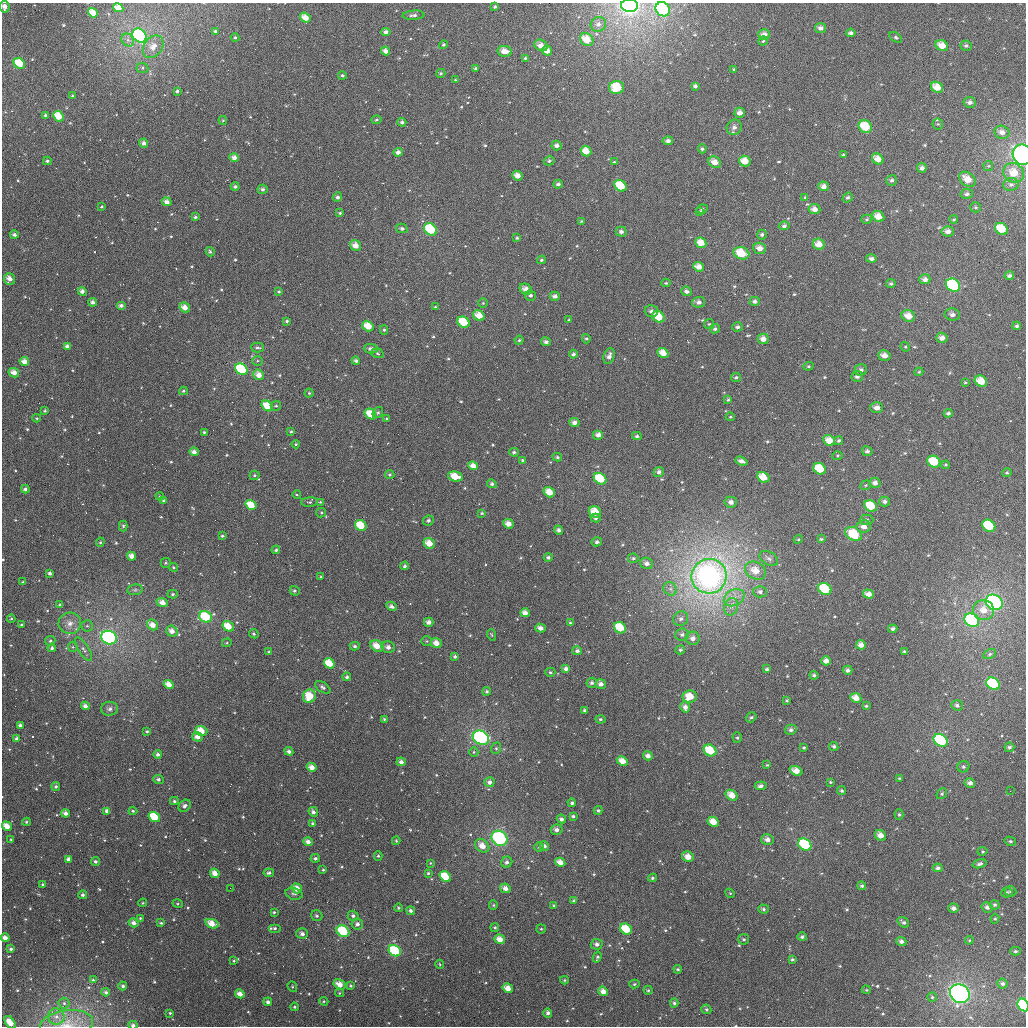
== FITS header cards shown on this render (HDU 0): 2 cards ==
NAXIS1  =                 1024
NAXIS2  =                 1024

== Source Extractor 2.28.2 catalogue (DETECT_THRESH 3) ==
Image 1024 x 1024 px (HDU 0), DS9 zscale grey, 1 PNG px = 1 image px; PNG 1028 x 1028 px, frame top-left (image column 1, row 1024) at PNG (2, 3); each listed source drawn as its Kron ellipse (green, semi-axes under 4 px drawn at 4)
Background 2390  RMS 59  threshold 177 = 3 sigma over >= 5 px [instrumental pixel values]
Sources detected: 653; of the 653, the 500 brightest by FLUX_AUTO listed and drawn (153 fainter detections omitted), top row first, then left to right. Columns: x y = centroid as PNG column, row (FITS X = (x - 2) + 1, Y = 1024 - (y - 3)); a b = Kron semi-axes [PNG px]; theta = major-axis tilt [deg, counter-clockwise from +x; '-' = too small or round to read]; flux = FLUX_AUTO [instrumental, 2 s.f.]
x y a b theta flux
630 6 8 6 -5 1.1e+06
5 7 6 5 - 2.6e+04
495 7 4 4 - 7.4e+03
118 8 5 4 - 4.4e+04
663 9 8 6 -36 2.2e+05
93 13 5 4 - 5.3e+04
413 15 11 4 4 1.3e+04
305 18 6 4 -36 4.3e+04
598 24 8 7 - 1.7e+04
820 28 5 5 - 1.8e+04
215 31 4 4 - 8.2e+03
386 32 4 4 - 1.5e+04
851 33 5 4 - 1.2e+04
764 35 6 5 - 2.3e+04
139 36 8 6 -42 1.0e+06
235 37 4 3 - 5.4e+03
896 37 7 4 -31 7.2e+03
128 40 7 5 -47 1.3e+04
587 40 7 6 - 6.1e+04
763 41 5 4 - 6.4e+03
443 45 4 4 - 7.3e+03
541 45 7 5 -32 3.2e+04
942 45 6 5 - 4.7e+04
966 46 5 5 - 8.3e+03
153 47 12 9 54 4.1e+04
386 51 4 4 - 2.3e+04
505 51 7 5 -8 3.7e+04
547 51 5 4 - 3.3e+04
525 58 4 4 - 6.3e+03
19 63 6 5 - 1.0e+05
142 68 6 5 - 7.6e+03
476 68 4 3 - 8.2e+03
734 69 3 3 - 4.7e+03
441 73 4 4 - 6.0e+03
342 75 4 4 - 7.4e+03
455 80 3 3 - 4.6e+03
695 86 4 4 - 1.0e+04
937 87 6 5 - 5.6e+04
617 88 7 6 - 1.3e+05
177 91 4 4 - 8.0e+03
72 96 3 3 - 4.8e+03
970 102 6 5 - 1.5e+04
740 113 5 5 - 2.3e+04
45 115 3 3 - 6.4e+03
58 116 5 4 - 7.4e+04
223 120 4 3 - 5.0e+03
376 120 5 4 - 6.4e+03
402 122 4 4 - 1.2e+04
938 124 5 5 - 6.4e+03
865 126 7 6 - 9.7e+04
734 127 8 7 - 1.9e+04
1002 132 7 6 - 2.6e+04
668 141 5 4 - 1.5e+04
144 143 4 4 - 1.6e+04
557 145 5 5 - 1.7e+04
702 149 4 4 - 7.6e+03
586 151 6 5 - 5.3e+04
398 152 4 4 - 1.9e+04
843 155 4 3 - 5.3e+03
1022 155 10 9 - 6.4e+05
234 158 4 4 - 2.3e+04
878 159 6 5 - 4.0e+04
47 161 4 3 - 8.8e+03
549 161 5 4 - 8.1e+03
745 161 6 5 - 5.1e+04
614 162 4 4 - 5.2e+03
715 162 6 5 - 3.8e+04
988 166 5 5 - 5.0e+03
922 168 5 5 - 1.5e+04
1014 173 11 9 -32 6.5e+04
517 176 5 4 - 2.7e+04
967 179 9 6 -37 5.6e+04
891 180 6 5 - 1.0e+04
558 184 5 4 - 1.1e+04
1011 184 8 6 12 1.3e+04
621 186 6 5 - 1.1e+05
824 186 5 5 - 2.0e+04
235 187 4 4 - 1.0e+04
263 189 5 5 - 1.1e+04
967 194 6 5 - 1.1e+04
337 197 5 4 - 1.2e+04
805 197 4 4 - 4.6e+03
848 197 5 4 - 8.3e+03
167 202 5 4 - 2.2e+04
102 207 3 3 - 5.5e+03
976 207 5 5 - 6.3e+03
702 209 6 4 8 7.6e+03
814 209 6 5 - 2.5e+04
700 212 4 3 - 4.8e+03
340 213 4 3 - 6.2e+03
878 216 6 5 - 4.3e+04
195 217 4 3 - 7.5e+03
867 219 5 4 - 6.4e+03
954 219 4 3 - 4.5e+03
581 221 4 3 - 4.8e+03
784 226 5 4 - 1.1e+04
402 228 6 4 -13 1.1e+04
430 229 7 5 -41 1.9e+05
1001 229 7 5 -32 8.9e+04
948 231 6 5 - 2.4e+04
621 232 5 5 - 1.4e+04
14 235 4 4 - 1.2e+04
762 235 5 5 - 8.3e+03
517 238 4 4 - 6.8e+03
701 243 5 5 - 5.0e+04
819 244 6 5 - 4.1e+04
355 246 6 5 - 3.7e+04
760 248 6 5 - 2.9e+04
210 252 5 4 - 7.2e+03
741 253 8 6 -19 9.7e+04
871 259 5 4 - 1.3e+04
541 260 4 3 - 6.6e+03
699 267 5 4 - 3.3e+04
1009 276 5 4 - 1.2e+04
9 279 6 5 - 3.0e+04
925 279 5 5 - 1.8e+04
666 283 4 4 - 4.8e+03
891 284 4 4 - 7.7e+03
953 285 7 6 - 2.7e+05
526 289 6 5 - 2.9e+04
82 291 4 4 - 1.7e+04
279 291 4 4 - 5.4e+03
686 291 6 4 -23 1.3e+04
530 295 5 5 - 1.2e+04
555 296 5 4 - 1.6e+04
755 301 5 4 - 1.2e+04
93 302 4 4 - 1.5e+04
699 302 6 5 - 1.7e+04
483 303 5 5 - 5.4e+03
121 306 5 4 - 1.6e+04
185 307 5 4 - 3.5e+04
435 307 3 3 - 5.8e+03
651 311 6 5 - 1.5e+04
952 314 8 6 -8 1.7e+04
479 315 6 5 - 5.2e+04
908 316 7 5 -25 4.2e+04
658 317 6 5 - 7.6e+04
569 320 3 3 - 4.7e+03
287 321 4 3 - 5.0e+03
464 322 6 5 - 1.2e+05
709 324 5 5 - 6.2e+03
368 326 6 5 - 6.3e+04
1017 326 4 3 - 7.8e+03
738 327 5 4 - 1.0e+04
715 329 5 4 - 9.7e+03
384 330 5 4 - 7.3e+03
942 338 6 5 - 2.5e+04
586 339 4 4 - 6.8e+03
763 339 5 5 - 2.7e+04
519 340 4 4 - 6.1e+03
546 342 5 4 - 1.3e+04
67 346 4 4 - 1.6e+04
905 347 5 4 - 5.1e+03
257 348 6 5 - 8.8e+03
371 349 7 4 -2 1.4e+04
377 353 6 4 -19 5.9e+03
663 353 6 4 -40 4.6e+04
573 354 4 4 - 9.5e+03
884 355 6 5 - 3.0e+04
609 356 8 5 69 2.0e+04
257 361 5 5 - 5.9e+03
356 361 4 3 - 9.3e+03
24 362 5 4 - 3.4e+04
808 366 5 4 - 6.0e+03
241 369 7 5 -37 2.7e+05
861 370 6 5 - 1.4e+04
919 372 4 4 - 4.9e+03
14 373 5 4 - 2.8e+04
259 375 6 5 - 3.5e+04
857 376 5 5 - 1.3e+04
736 377 5 4 - 7.7e+03
981 381 6 5 - 5.7e+04
965 382 4 4 - 4.7e+03
183 391 4 3 - 6.5e+03
309 393 4 4 - 5.5e+03
728 400 4 3 - 6.3e+03
267 406 6 5 - 7.0e+04
276 406 5 5 - 6.3e+03
877 408 6 5 - 1.9e+04
45 411 3 3 - 5.6e+03
378 412 6 5 - 7.2e+03
948 413 4 3 - 8.9e+03
370 414 6 5 - 7.6e+04
730 417 4 4 - 4.9e+03
37 418 4 3 - 4.6e+03
386 419 4 3 - 5.1e+03
574 422 5 4 - 1.9e+04
204 432 3 3 - 5.9e+03
291 432 4 3 - 5.4e+03
598 435 5 5 - 2.3e+04
637 436 5 4 - 8.5e+03
829 440 6 5 - 4.8e+04
839 441 4 3 - 7.9e+03
296 444 4 3 - 5.0e+03
867 451 5 5 - 1.1e+04
194 452 4 4 - 1.9e+04
514 452 5 4 - 7.9e+03
838 456 5 4 - 4.6e+03
557 457 5 4 - 7.3e+03
522 460 4 3 - 5.6e+03
741 461 6 4 -18 1.7e+04
934 462 7 5 -27 1.1e+05
945 465 4 3 - 4.6e+03
473 466 5 4 - 3.5e+04
820 469 6 5 - 1.4e+05
659 472 5 5 - 1.5e+04
1007 473 4 4 - 5.6e+03
254 475 5 5 - 6.8e+03
390 475 5 4 - 6.7e+03
455 477 7 5 -15 7.1e+04
763 477 6 5 - 6.4e+04
600 479 7 5 -35 1.8e+05
875 483 5 5 - 1.9e+04
492 484 5 4 - 9.7e+03
865 485 5 4 - 5.8e+03
25 489 4 4 - 1.1e+04
549 492 6 5 - 5.1e+04
297 495 4 3 - 4.5e+03
160 496 4 4 - 4.9e+03
163 500 4 3 - 5.1e+03
884 501 5 5 - 1.3e+04
310 502 8 4 3 7.3e+03
320 502 3 3 - 5.0e+03
731 502 6 5 - 2.1e+04
251 505 6 4 -34 8.0e+04
871 506 7 5 -34 9.7e+04
595 512 6 5 - 6.9e+04
321 513 5 4 - 5.4e+03
482 513 4 3 - 5.9e+03
596 518 5 4 - 9.9e+03
428 520 5 5 - 1.1e+04
867 520 7 5 0 9.2e+03
508 524 5 4 - 3.2e+04
361 525 6 5 - 9.6e+04
123 526 5 4 - 6.8e+03
864 526 7 6 - 2.6e+04
989 526 7 5 -35 2.0e+05
559 530 4 4 - 1.2e+04
854 534 9 6 -30 1.3e+05
222 536 3 3 - 7.1e+03
798 539 4 4 - 5.0e+03
821 539 4 3 - 5.6e+03
100 542 5 4 - 5.5e+03
597 542 5 4 - 8.8e+03
429 543 6 5 - 5.2e+04
276 550 4 4 - 8.3e+03
132 556 5 4 - 2.9e+04
548 557 4 4 - 8.3e+03
633 558 5 5 - 8.0e+03
769 558 10 6 -30 1.6e+04
166 563 5 5 - 6.4e+03
647 563 6 5 - 1.9e+04
405 566 4 4 - 8.7e+03
174 567 4 4 - 5.7e+03
755 571 11 8 -29 5.8e+04
50 573 4 3 - 1.2e+04
709 576 17 17 - 2.1e+06
321 577 4 3 - 5.2e+03
23 582 4 4 - 5.5e+03
670 589 7 6 - 1.5e+04
825 589 7 5 -35 1.6e+05
135 590 7 5 8 9.0e+03
295 591 5 4 - 7.5e+03
760 592 6 6 - 1.2e+04
173 594 5 4 - 7.4e+03
868 594 5 4 - 2.8e+04
734 598 11 8 27 3.4e+04
994 602 9 7 -29 6.3e+05
162 603 6 4 -23 3.2e+04
60 605 4 4 - 7.3e+03
391 606 5 4 - 1.3e+04
731 607 9 7 75 2.0e+04
983 610 10 10 - 5.1e+04
525 613 5 4 - 2.7e+04
205 617 6 5 - 1.9e+05
11 619 4 4 - 4.6e+03
681 619 8 7 - 1.9e+04
972 620 8 6 -34 7.2e+05
429 622 5 4 - 2.2e+04
70 623 11 10 - 3.7e+04
570 623 4 3 - 5.8e+03
21 625 3 3 - 6.2e+03
152 625 6 5 - 3.4e+04
87 626 6 6 - 8.4e+03
228 626 6 5 - 7.1e+04
540 628 5 4 - 2.4e+04
620 628 6 5 - 9.8e+04
893 629 4 4 - 1.1e+04
172 631 6 5 - 2.8e+04
254 634 5 4 - 6.6e+03
682 634 7 6 - 1.4e+04
492 635 6 4 -71 4.6e+03
109 638 8 6 -22 8.4e+05
693 638 7 6 - 2.2e+04
50 641 5 5 - 8.6e+03
427 641 5 5 - 6.3e+03
227 643 5 4 - 4.5e+03
436 643 5 5 - 3.2e+04
861 645 5 4 - 2.6e+04
355 646 5 4 - 8.6e+03
377 646 7 5 -34 5.5e+04
73 647 5 5 - 5.4e+03
388 647 7 5 -14 2.0e+04
52 648 4 4 - 1.1e+04
83 649 13 5 -57 1.6e+04
680 650 5 4 - 7.7e+03
577 651 5 4 - 1.2e+04
905 651 4 4 - 7.7e+03
269 652 3 3 - 5.3e+03
990 654 7 4 28 7.2e+03
455 656 4 4 - 8.8e+03
826 661 4 4 - 2.5e+04
329 663 6 4 -33 8.0e+04
566 669 4 4 - 1.5e+04
767 669 4 3 - 8.3e+03
848 670 5 4 - 1.2e+04
550 672 5 4 - 7.0e+03
814 675 4 4 - 9.2e+03
347 677 4 4 - 9.1e+03
592 683 5 5 - 1.1e+04
169 684 5 4 - 3.7e+04
601 684 5 4 - 1.9e+04
993 684 7 5 -33 3.2e+05
323 687 9 5 -35 1.1e+04
487 691 4 4 - 6.9e+03
309 696 7 6 - 8.7e+04
690 697 7 6 - 6.6e+04
856 698 5 4 - 3.8e+04
787 700 3 3 - 4.9e+03
957 705 6 5 - 1.0e+04
85 706 4 4 - 2.0e+04
866 706 3 3 - 5.4e+03
685 707 5 5 - 2.0e+04
110 709 8 7 - 1.3e+04
584 710 4 3 - 6.0e+03
751 717 5 4 - 7.7e+03
384 719 3 3 - 5.3e+03
600 719 5 4 - 6.8e+03
20 725 4 3 - 1.3e+04
791 730 6 5 - 1.3e+04
147 731 4 4 - 6.1e+03
201 731 6 5 - 6.8e+04
198 737 5 4 - 2.7e+04
481 738 8 6 -27 5.0e+05
737 738 5 4 - 7.0e+03
17 739 4 3 - 1.6e+04
941 740 7 5 -35 4.5e+05
834 746 5 4 - 8.6e+03
1009 747 5 4 - 8.6e+03
496 748 6 5 - 6.4e+03
804 748 3 3 - 5.2e+03
710 750 7 5 -34 1.2e+05
289 751 4 4 - 1.3e+04
474 752 5 4 - 6.2e+03
158 754 4 4 - 1.4e+04
648 756 5 4 - 2.0e+04
622 761 6 4 -26 4.2e+04
401 762 4 4 - 1.6e+04
767 765 4 4 - 4.7e+03
312 767 5 4 - 3.1e+04
963 767 6 5 - 8.8e+03
796 771 7 4 -22 4.2e+04
899 778 4 3 - 4.8e+03
158 780 5 4 - 1.2e+04
489 782 5 5 - 1.7e+04
830 782 3 3 - 4.5e+03
970 783 5 4 - 1.8e+04
761 786 6 4 7 1.3e+04
56 787 4 4 - 9.2e+03
842 791 5 4 - 7.9e+03
1010 791 2 2 - 5.4e+03
942 794 6 4 49 6.9e+03
732 795 6 5 - 4.4e+04
174 801 4 3 - 8.1e+03
572 803 4 3 - 9.3e+03
185 806 7 5 41 1.5e+04
598 810 4 4 - 7.6e+03
107 811 4 4 - 1.7e+04
133 811 4 4 - 6.6e+03
313 812 5 4 - 1.4e+04
65 813 4 4 - 1.9e+04
899 815 5 4 - 6.5e+03
573 816 3 3 - 7.0e+03
154 817 6 4 -34 1.2e+05
561 819 4 4 - 1.3e+04
26 822 4 3 - 6.7e+03
713 822 6 4 -29 5.2e+04
313 823 4 4 - 8.2e+03
7 826 5 4 - 4.9e+04
557 830 6 5 - 1.9e+04
880 835 6 5 - 3.1e+04
499 838 8 7 - 4.6e+05
11 839 4 3 - 5.2e+03
767 840 6 5 - 2.2e+04
396 841 4 3 - 5.1e+03
1010 841 5 4 - 6.3e+03
308 842 5 4 - 2.1e+04
805 844 7 5 -35 3.0e+05
482 846 8 6 -39 4.3e+04
544 846 4 4 - 1.2e+04
539 847 5 5 - 6.5e+03
982 851 5 4 - 5.3e+03
378 856 5 4 - 6.2e+03
688 857 6 5 - 3.6e+04
315 858 5 4 - 1.1e+04
69 859 4 4 - 2.3e+04
95 861 4 4 - 1.1e+04
507 862 6 5 - 1.4e+04
560 862 5 4 - 3.4e+04
430 863 4 4 - 4.8e+03
980 864 7 4 17 1.0e+04
938 868 5 4 - 9.9e+03
323 870 4 3 - 4.8e+03
215 873 5 4 - 3.3e+04
269 873 5 4 - 9.1e+03
428 873 4 3 - 5.9e+03
445 877 6 5 - 1.3e+05
652 878 4 4 - 7.4e+03
42 884 4 3 - 4.7e+03
862 886 4 4 - 7.9e+03
230 888 2 2 - 5.0e+03
297 888 5 4 - 4.0e+04
505 888 5 4 - 2.3e+04
1010 891 6 5 - 6.2e+03
730 893 5 4 - 4.8e+03
1007 893 5 5 - 7.5e+03
294 894 9 6 -13 9.5e+03
83 895 4 4 - 1.1e+04
574 901 4 3 - 9.9e+03
143 903 4 3 - 4.5e+03
178 904 5 4 - 4.8e+03
493 905 5 4 - 5.3e+03
554 905 4 3 - 6.0e+03
995 905 5 4 - 7.5e+03
987 907 6 5 - 1.5e+04
398 908 4 4 - 5.2e+03
953 908 5 4 - 1.6e+04
764 909 5 4 - 8.2e+03
411 911 4 4 - 1.2e+04
274 912 4 4 - 7.0e+03
317 916 6 5 - 8.8e+03
353 916 5 5 - 1.1e+04
140 918 4 4 - 5.9e+03
995 919 5 4 - 4.6e+03
903 922 6 4 -38 1.0e+04
134 923 5 4 - 2.1e+04
161 923 4 3 - 6.3e+03
212 924 7 4 -18 5.5e+04
357 924 5 5 - 1.5e+04
495 927 4 4 - 6.1e+03
275 928 6 4 0 9.4e+03
541 929 4 4 - 5.3e+03
626 929 6 5 - 1.1e+05
343 931 7 5 -35 1.9e+05
302 934 6 5 - 1.7e+04
802 937 4 4 - 8.8e+03
5 938 4 4 - 2.6e+04
500 939 5 4 - 3.7e+04
744 939 5 5 - 7.5e+03
969 940 4 4 - 5.0e+03
901 941 5 4 - 1.3e+04
597 944 6 5 - 1.5e+04
11 949 3 3 - 1.0e+04
395 951 6 5 - 2.9e+05
1015 951 5 4 - 6.9e+03
597 957 6 4 62 7.2e+03
792 959 4 4 - 8.1e+03
234 961 4 3 - 5.3e+03
440 964 4 4 - 4.5e+03
678 969 4 3 - 6.1e+03
93 980 4 4 - 6.4e+03
564 980 4 3 - 5.3e+03
339 984 6 4 -29 3.8e+04
634 984 5 4 - 6.7e+03
1002 984 5 5 - 1.1e+04
123 986 4 4 - 1.1e+04
351 986 3 3 - 5.3e+03
292 987 5 4 - 5.2e+03
508 988 5 4 - 3.7e+04
648 990 4 4 - 6.2e+03
866 990 5 4 - 5.7e+03
603 991 5 4 - 2.8e+04
106 992 4 4 - 9.4e+03
339 993 4 4 - 4.6e+03
240 994 5 4 - 2.9e+04
960 994 10 9 - 9.3e+05
932 997 4 4 - 5.4e+03
324 1001 4 4 - 5.0e+03
268 1002 4 4 - 1.4e+04
64 1003 5 5 - 8.2e+03
674 1003 4 4 - 8.6e+03
1023 1005 7 5 -55 4.2e+05
294 1007 4 3 - 5.2e+03
706 1009 5 4 - 6.7e+03
170 1013 3 3 - 5.4e+03
548 1013 5 4 - 1.2e+04
56 1017 8 8 - 2.3e+04
10 1022 7 4 -55 5.6e+04
67 1024 27 13 7 7.5e+04
133 1025 4 3 - 1.3e+04
At the frame edge (FLAGS 8, measured only in part): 9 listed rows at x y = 630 6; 5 7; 663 9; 1022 155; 5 938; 1023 1005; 10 1022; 67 1024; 133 1025
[153 fainter detections neither listed nor drawn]

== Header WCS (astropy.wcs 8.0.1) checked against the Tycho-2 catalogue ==
Header WCS as astropy/WCSLIB reads it (applying the file's SIP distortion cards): RA---TAN-SIP/DEC--TAN-SIP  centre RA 01:18:35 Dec +32:59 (19.65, +32.98 deg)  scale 8.66 arcsec/px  FOV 147.8' x 147.9'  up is +179 deg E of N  parity flipped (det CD > 0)
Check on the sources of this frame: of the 60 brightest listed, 57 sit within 12.6 arcsec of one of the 180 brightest Tycho-2 stars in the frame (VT <= 11.33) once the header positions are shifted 4.30 arcsec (3.36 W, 2.69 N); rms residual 4.20 arcsec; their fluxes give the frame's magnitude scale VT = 22.10 - 2.5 log10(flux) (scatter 0.30 mag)
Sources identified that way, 280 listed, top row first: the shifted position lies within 12.6 arcsec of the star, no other Tycho-2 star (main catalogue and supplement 1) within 25.2 arcsec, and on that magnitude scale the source's flux lands within +1.5 / -3 mag of the star's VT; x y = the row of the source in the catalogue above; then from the Tycho-2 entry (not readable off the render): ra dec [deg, ICRS J2000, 3 dp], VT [Tycho-2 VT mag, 2 dp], TYC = Tycho-2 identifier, HIP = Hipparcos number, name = IAU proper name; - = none
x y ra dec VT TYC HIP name
630 6 19.350 +31.745 6.50 2291-1639-1 6025 -
5 7 21.119 +31.774 10.93 2292-1310-1 - -
495 7 19.732 +31.755 11.85 2291-34-1 - -
118 8 20.797 +31.774 10.60 2292-1304-1 - -
663 9 19.256 +31.753 8.25 2291-36-1 5989 -
93 13 20.868 +31.787 9.63 2292-1267-1 - -
305 18 20.267 +31.791 10.12 2292-1223-1 - -
820 28 18.810 +31.786 11.28 2291-70-1 - -
215 31 20.522 +31.827 11.66 2292-1159-1 - -
386 32 20.040 +31.822 11.23 2291-82-1 - -
851 33 18.724 +31.796 11.41 2291-78-1 - -
764 35 18.968 +31.806 10.95 2291-83-1 - -
139 36 20.735 +31.841 7.69 2292-1470-1 6453 -
235 37 20.466 +31.841 12.32 2292-1128-1 - -
587 40 19.469 +31.830 9.68 2291-93-1 - -
443 45 19.876 +31.849 12.22 2291-113-1 - -
541 45 19.600 +31.846 10.30 2291-114-1 - -
942 45 18.464 +31.819 10.17 2291-1627-1 - -
386 51 20.038 +31.868 11.20 2291-125-1 - -
547 51 19.581 +31.859 11.04 2291-115-1 - -
19 63 21.075 +31.910 9.13 2296-1181-1 - -
476 68 19.783 +31.905 11.88 2295-287-1 - -
455 80 19.841 +31.934 12.27 2295-246-1 - -
695 86 19.160 +31.935 11.71 2295-223-1 - -
937 87 18.473 +31.920 10.51 2295-229-1 - -
617 88 19.379 +31.943 9.77 2295-222-1 - -
970 102 18.380 +31.953 11.33 2295-194-1 - -
740 113 19.032 +31.996 11.02 2295-142-1 - -
58 116 20.963 +32.037 9.65 2296-1400-1 - -
865 126 18.673 +32.020 9.23 2295-94-1 - -
1002 132 18.286 +32.023 11.16 2295-63-1 - -
144 143 20.721 +32.099 11.31 2296-1555-1 - -
557 145 19.549 +32.086 11.48 2295-15-1 - -
586 151 19.464 +32.098 10.38 2295-6-1 - -
398 152 19.998 +32.110 11.39 2295-26-1 - -
234 158 20.463 +32.130 10.58 2296-1474-1 - -
878 159 18.635 +32.097 10.54 2295-45-1 - -
47 161 20.994 +32.144 11.49 2296-1437-1 - -
745 161 19.013 +32.112 10.50 2295-53-1 - -
715 162 19.098 +32.116 10.60 2295-75-1 - -
922 168 18.510 +32.115 11.08 2295-97-1 - -
1014 173 18.247 +32.120 10.16 2295-121-1 - -
967 179 18.378 +32.139 9.93 2295-150-1 - -
891 180 18.595 +32.147 11.73 2295-158-1 - -
558 184 19.542 +32.179 11.62 2295-179-1 - -
621 186 19.363 +32.180 9.55 2295-191-1 - -
824 186 18.787 +32.167 11.88 2295-186-1 - -
235 187 20.460 +32.200 12.14 2296-1281-1 - -
263 189 20.381 +32.205 12.64 2296-1259-1 - -
967 194 18.379 +32.174 11.41 2295-217-1 - -
337 197 20.168 +32.221 11.53 2295-258-1 - -
805 197 18.839 +32.194 12.39 2295-241-1 - -
167 202 20.653 +32.239 11.02 2296-1149-1 - -
976 207 18.353 +32.205 12.20 2295-273-1 - -
702 209 19.130 +32.229 12.32 2295-189-1 - -
814 209 18.811 +32.222 10.85 2295-196-1 - -
878 216 18.628 +32.235 10.13 2295-760-1 - -
195 217 20.571 +32.275 12.09 2296-1494-1 - -
954 219 18.415 +32.235 12.10 2295-729-1 - -
784 226 18.896 +32.265 11.72 2295-636-1 - -
402 228 19.983 +32.294 11.48 2295-574-1 - -
430 229 19.900 +32.295 8.63 2295-598-1 6209 -
1001 229 18.277 +32.256 9.60 2295-602-1 - -
948 231 18.430 +32.265 10.60 2295-575-1 - -
621 232 19.359 +32.289 11.32 2295-569-1 - -
14 235 21.085 +32.322 11.37 2296-1358-1 - -
762 235 18.958 +32.287 11.68 2295-556-1 - -
517 238 19.655 +32.310 12.09 2295-506-1 - -
701 243 19.131 +32.311 10.09 2295-446-1 - -
819 244 18.795 +32.306 10.22 2295-455-1 - -
355 246 20.114 +32.337 10.50 2295-429-1 - -
760 248 18.961 +32.321 11.91 2295-1559-1 - -
741 253 19.015 +32.334 9.28 2295-356-1 5911 -
871 259 18.644 +32.337 11.45 2295-330-1 - -
699 267 19.135 +32.369 10.74 2295-303-1 - -
1009 276 18.250 +32.366 11.49 2295-391-1 - -
9 279 21.097 +32.428 10.76 2296-973-1 - -
925 279 18.490 +32.382 11.64 2295-430-1 - -
891 284 18.587 +32.395 11.65 2295-443-1 - -
953 285 18.409 +32.395 8.59 2295-458-1 - -
526 289 19.625 +32.433 10.88 2295-504-1 - -
686 291 19.168 +32.429 11.83 2295-513-1 - -
530 295 19.613 +32.448 11.68 2295-560-1 - -
555 296 19.543 +32.449 11.43 2295-566-1 - -
755 301 18.974 +32.448 12.04 2295-606-1 - -
93 302 20.860 +32.483 11.64 2296-747-1 - -
699 302 19.133 +32.454 11.04 2295-628-1 - -
483 303 19.748 +32.469 12.30 2295-643-1 - -
121 306 20.780 +32.490 11.63 2296-742-1 - -
185 307 20.598 +32.493 11.02 2296-729-1 - -
651 311 19.267 +32.479 12.15 2295-703-1 - -
952 314 18.408 +32.465 11.36 2295-695-1 - -
479 315 19.758 +32.500 10.51 2295-727-1 - -
908 316 18.533 +32.472 10.37 2295-688-1 - -
658 317 19.246 +32.492 9.51 2295-725-1 5986 -
569 320 19.502 +32.504 11.90 2295-734-1 - -
464 322 19.801 +32.517 9.49 2295-739-1 - -
368 326 20.074 +32.530 9.74 2295-712-1 - -
738 327 19.020 +32.511 12.02 2295-749-1 - -
942 338 18.436 +32.522 10.84 2295-656-1 - -
586 339 19.451 +32.548 11.75 2295-649-1 - -
763 339 18.946 +32.538 10.61 2295-661-1 - -
546 342 19.566 +32.559 12.02 2295-634-1 - -
67 346 20.932 +32.590 11.35 2296-807-1 - -
257 348 20.390 +32.586 12.47 2296-812-1 - -
371 349 20.063 +32.584 11.63 2295-592-1 - -
663 353 19.230 +32.579 10.79 2295-562-1 - -
573 354 19.486 +32.587 11.84 2295-557-1 - -
884 355 18.598 +32.570 10.91 2295-555-1 - -
609 356 19.385 +32.591 11.41 2295-528-1 - -
356 361 20.107 +32.614 12.18 2295-516-1 - -
24 362 21.054 +32.627 10.54 2296-926-1 - -
808 366 18.815 +32.600 12.29 2295-484-1 - -
861 370 18.665 +32.605 11.78 2295-469-1 - -
14 373 21.083 +32.654 10.97 2296-1018-1 - -
259 375 20.384 +32.653 10.98 2296-999-1 - -
857 376 18.674 +32.621 12.07 2295-436-1 - -
736 377 19.020 +32.632 12.26 2295-418-1 - -
981 381 18.320 +32.623 9.98 2295-1540-1 - -
267 406 20.357 +32.727 9.65 2296-967-1 - -
45 411 20.995 +32.745 12.41 2296-873-1 - -
370 414 20.062 +32.742 9.80 2295-573-1 - -
386 419 20.017 +32.752 12.46 2295-614-1 - -
574 422 19.478 +32.751 11.55 2295-667-1 - -
637 436 19.299 +32.780 11.81 2295-596-1 - -
829 440 18.747 +32.778 10.55 2295-701-1 - -
867 451 18.639 +32.800 11.59 2295-563-1 - -
194 452 20.566 +32.840 11.52 2296-932-1 - -
514 452 19.650 +32.826 12.31 2295-510-1 - -
557 457 19.525 +32.836 11.81 2295-417-1 - -
741 461 19.000 +32.832 11.88 2295-374-1 - -
934 462 18.447 +32.821 9.81 2295-363-1 - -
945 465 18.414 +32.826 11.86 2295-1498-1 - -
473 466 19.765 +32.862 10.94 2295-1458-1 - -
820 469 18.772 +32.847 10.07 2295-1441-1 - -
659 472 19.233 +32.865 11.46 2295-1410-1 - -
390 475 20.005 +32.886 11.99 2295-1401-1 - -
455 477 19.817 +32.889 10.88 2295-1374-1 - -
763 477 18.933 +32.871 10.20 2295-1558-1 - -
600 479 19.401 +32.886 9.31 2295-1368-1 - -
875 483 18.614 +32.876 11.46 2295-1354-1 - -
25 489 21.048 +32.934 11.52 2296-908-1 - -
549 492 19.546 +32.921 10.36 2295-1234-1 - -
884 501 18.585 +32.920 11.72 2295-1206-1 - -
320 502 20.203 +32.955 12.57 2295-1171-1 - -
731 502 19.025 +32.933 11.10 2295-1175-1 - -
251 505 20.400 +32.966 9.80 2296-796-1 - -
871 506 18.623 +32.933 9.81 2295-1158-1 - -
595 512 19.413 +32.966 10.89 2295-1107-1 - -
482 513 19.739 +32.974 12.66 2295-1099-1 - -
596 518 19.412 +32.980 12.33 2295-1048-1 - -
428 520 19.891 +32.995 11.55 2295-1012-1 - -
867 520 18.634 +32.965 11.94 2295-1049-1 - -
508 524 19.661 +32.999 10.64 2295-1037-1 - -
361 525 20.083 +33.011 9.90 2295-1000-1 - -
864 526 18.642 +32.982 11.18 2295-1039-1 - -
989 526 18.282 +32.970 9.48 2295-1020-1 - -
854 534 18.668 +33.001 9.11 2295-989-1 - -
222 536 20.482 +33.041 12.50 2296-502-1 - -
821 539 18.763 +33.015 11.97 2295-1022-1 - -
597 542 19.406 +33.037 11.77 2295-1060-1 - -
429 543 19.887 +33.050 10.35 2295-1046-1 - -
132 556 20.741 +33.093 11.27 2296-364-1 - -
647 563 19.261 +33.086 11.39 2295-1187-1 - -
755 571 18.947 +33.097 10.49 2295-1246-1 - -
50 573 20.975 +33.136 11.66 2296-234-1 - -
709 576 19.079 +33.115 6.16 2295-1555-1 5936 -
321 577 20.196 +33.135 12.14 2295-1287-1 - -
825 589 18.746 +33.136 8.99 2295-1356-1 - -
295 591 20.272 +33.170 12.10 2296-113-1 - -
868 594 18.621 +33.144 11.44 2295-1381-1 - -
994 602 18.260 +33.155 7.49 2295-1531-1 5682 -
162 603 20.650 +33.204 10.67 2296-32-1 - -
983 610 18.290 +33.173 11.19 2295-1483-1 - -
525 613 19.607 +33.212 11.16 2295-1487-1 - -
205 617 20.525 +33.237 8.87 2296-65-1 - -
972 620 18.321 +33.199 8.53 2295-1444-1 - -
429 622 19.884 +33.239 11.29 2295-1431-1 - -
152 625 20.678 +33.258 10.54 2296-119-1 - -
228 626 20.460 +33.259 9.94 2296-115-1 - -
540 628 19.561 +33.248 11.30 2295-1377-1 - -
620 628 19.332 +33.243 9.45 2295-1375-1 - -
893 629 18.548 +33.225 12.18 2295-1388-1 - -
172 631 20.622 +33.272 11.35 2296-164-1 - -
254 634 20.387 +33.275 12.00 2296-169-1 - -
109 638 20.800 +33.290 7.81 2296-215-1 6467 -
693 638 19.123 +33.263 11.53 2295-1313-1 - -
50 641 20.972 +33.298 12.92 2296-239-1 - -
427 641 19.890 +33.285 12.59 2295-1288-1 - -
436 643 19.861 +33.290 10.34 2295-1268-1 - -
861 645 18.638 +33.267 11.43 2295-1272-1 - -
377 646 20.031 +33.300 10.58 2295-1212-1 - -
52 648 20.967 +33.316 11.83 2296-254-1 - -
577 651 19.454 +33.300 11.62 2295-1248-1 - -
455 656 19.807 +33.321 11.98 2295-1169-1 - -
826 661 18.737 +33.308 11.35 2295-1157-1 - -
566 669 19.486 +33.344 11.78 2295-1080-1 - -
848 670 18.675 +33.329 11.49 2295-1082-1 - -
169 684 20.629 +33.400 10.53 2296-542-1 - -
601 684 19.385 +33.379 11.68 2295-999-1 - -
993 684 18.253 +33.350 8.65 2295-1026-1 - -
690 697 19.126 +33.403 10.65 2295-1141-1 - -
856 698 18.648 +33.395 10.63 2295-1152-1 - -
957 705 18.356 +33.404 11.82 2295-1297-1 - -
85 706 20.869 +33.454 11.47 2296-80-1 - -
685 707 19.140 +33.428 11.47 2295-1364-1 - -
584 710 19.430 +33.443 12.12 2295-1455-1 - -
20 725 21.056 +33.503 11.76 2296-525-1 - -
201 731 20.533 +33.511 10.34 2296-493-1 6392 -
198 737 20.545 +33.525 10.92 2296-459-1 - -
481 738 19.726 +33.516 7.62 2295-784-1 6145 -
17 739 21.065 +33.535 11.80 2296-445-1 - -
941 740 18.399 +33.491 8.58 2295-790-1 5725 -
710 750 19.063 +33.532 9.25 2295-801-1 - -
158 754 20.658 +33.569 12.14 2296-319-1 - -
648 756 19.242 +33.549 10.95 2295-812-1 - -
622 761 19.316 +33.563 10.84 2295-962-1 - -
401 762 19.955 +33.577 11.31 2295-963-1 - -
312 767 20.213 +33.594 11.23 2295-956-1 - -
963 767 18.332 +33.551 12.08 2295-970-1 - -
796 771 18.814 +33.575 10.33 2295-953-1 - -
489 782 19.699 +33.621 11.42 2295-908-1 - -
970 783 18.311 +33.590 11.61 2295-918-1 - -
761 786 18.915 +33.613 12.37 2295-898-1 - -
842 791 18.681 +33.618 11.97 2295-873-1 - -
732 795 18.998 +33.638 10.46 2295-851-1 - -
185 806 20.581 +33.693 11.81 2296-603-1 - -
598 810 19.383 +33.683 12.81 2295-859-1 - -
107 811 20.803 +33.707 11.22 2296-599-1 - -
313 812 20.206 +33.702 11.90 2295-874-1 - -
65 813 20.923 +33.713 11.81 2296-592-1 - -
154 817 20.665 +33.720 9.73 2296-581-1 - -
561 819 19.488 +33.706 11.80 2295-894-1 - -
713 822 19.048 +33.703 10.50 2295-903-1 - -
7 826 21.091 +33.746 10.29 2296-564-1 - -
880 835 18.564 +33.724 10.75 2295-952-1 - -
499 838 19.665 +33.757 7.64 2299-101-1 6127 -
767 840 18.890 +33.742 11.33 2295-972-1 - -
1010 841 18.188 +33.726 12.62 2295-973-1 - -
308 842 20.220 +33.773 11.19 2299-97-1 - -
805 844 18.781 +33.752 8.71 2299-98-1 - -
378 856 20.017 +33.804 12.37 2299-78-1 - -
688 857 19.119 +33.789 10.84 2299-827-1 - -
315 858 20.199 +33.813 11.60 2299-71-1 - -
69 859 20.912 +33.824 11.80 2300-62-1 - -
95 861 20.835 +33.828 12.19 2300-69-1 - -
560 862 19.489 +33.811 11.29 2299-69-1 - -
938 868 18.397 +33.797 11.57 2299-60-1 - -
215 873 20.488 +33.853 10.62 2300-122-1 - -
445 877 19.820 +33.852 9.57 2299-11-1 - -
297 888 20.249 +33.887 10.47 2299-55-1 - -
505 888 19.646 +33.876 11.25 2299-53-1 - -
574 901 19.446 +33.902 12.03 2299-527-1 - -
995 905 18.228 +33.880 11.92 2299-443-1 - -
987 907 18.248 +33.887 11.50 2299-673-1 - -
953 908 18.347 +33.893 12.01 2299-785-1 - -
353 916 20.086 +33.949 11.66 2299-1280-1 - -
903 922 18.489 +33.931 11.57 2299-110-1 - -
134 923 20.722 +33.974 11.34 2300-647-1 - -
212 924 20.495 +33.974 10.73 2300-297-1 - -
357 924 20.072 +33.969 12.05 2299-1094-1 - -
626 929 19.292 +33.968 9.44 2299-813-1 - -
343 931 20.113 +33.988 8.65 2299-1116-1 - -
302 934 20.232 +33.995 11.61 2299-1162-1 - -
5 938 21.094 +34.014 11.17 2300-623-1 - -
500 939 19.659 +33.999 10.33 2299-794-1 - -
901 941 18.494 +33.977 11.68 2299-515-1 - -
597 944 19.378 +34.005 11.63 2299-246-1 - -
11 949 21.077 +34.040 11.98 2300-813-1 - -
395 951 19.962 +34.033 8.64 2299-1216-1 - -
93 980 20.838 +34.113 12.33 2300-717-1 - -
339 984 20.120 +34.116 11.13 2299-1232-1 - -
508 988 19.632 +34.116 10.67 2299-456-1 - -
603 991 19.355 +34.118 10.83 2299-615-1 - -
240 994 20.410 +34.143 10.90 2300-307-1 - -
960 994 18.317 +34.098 6.70 2299-988-1 5694 -
268 1002 20.329 +34.160 11.37 2300-153-1 - -
674 1003 19.148 +34.141 11.81 2299-971-1 - -
1023 1005 18.130 +34.120 8.04 2299-934-1 - -
10 1022 21.076 +34.219 10.28 2300-263-1 - -